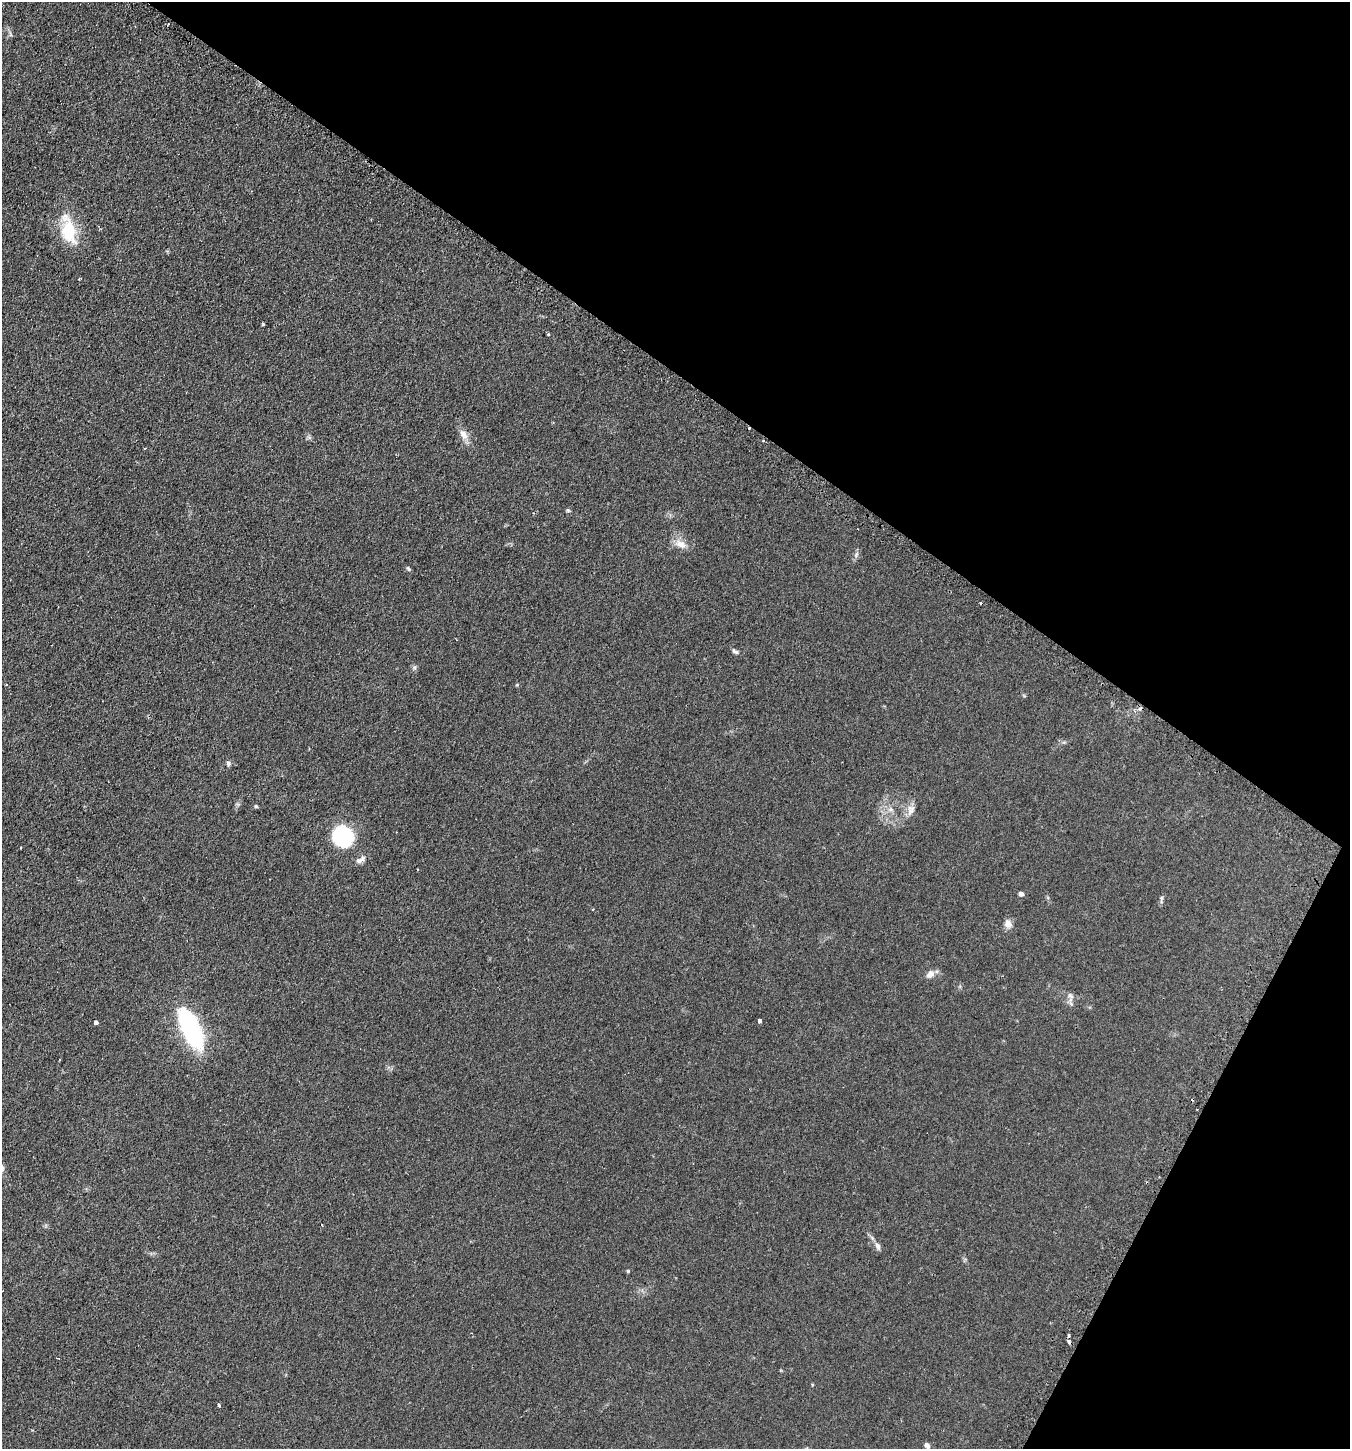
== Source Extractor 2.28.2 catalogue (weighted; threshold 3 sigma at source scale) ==
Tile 8 of 4 x 4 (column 4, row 2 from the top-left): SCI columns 4223-5570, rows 2937-4383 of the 5889 x 5876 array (HDU 1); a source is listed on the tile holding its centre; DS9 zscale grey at full resolution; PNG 1352 x 1451 px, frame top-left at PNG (2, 2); no overlay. Shown black and unused: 31% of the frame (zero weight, under 2 of 3 exposures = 4% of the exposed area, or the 3 px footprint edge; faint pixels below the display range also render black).
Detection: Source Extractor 2.28.2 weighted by HDU 2 'WHT'; one run over the whole footprint, this tile lists its part. Background 0.104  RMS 0.0075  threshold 0.0337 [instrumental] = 3 sigma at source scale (4.5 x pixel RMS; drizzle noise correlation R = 1.50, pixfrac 1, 0.05/0.05 arcsec/px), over >= 5 px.
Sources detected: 40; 4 cosmic-ray / hot-pixel residue — not listed; the other 36 listed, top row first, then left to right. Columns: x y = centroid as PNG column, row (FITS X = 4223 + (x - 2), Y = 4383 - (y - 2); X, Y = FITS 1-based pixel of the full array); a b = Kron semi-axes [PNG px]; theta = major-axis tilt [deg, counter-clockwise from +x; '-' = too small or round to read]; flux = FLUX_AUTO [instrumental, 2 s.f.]
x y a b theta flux
10 34 7 4 -72 1.2
68 230 39 17 -76 28
263 324 3 3 - 0.69
548 334 3 3 - 1.2
464 434 15 9 -63 5.7
763 441 4 3 - 0.63
145 449 3 3 - 1
568 510 6 5 - 1
680 544 19 10 -26 6.8
856 555 7 4 58 1.5
408 569 7 4 -46 1.2
735 651 9 5 -36 1.7
517 685 4 4 - 0.69
228 764 7 5 -78 1.6
256 806 5 4 - 1
891 809 9 6 0 2.9
911 810 16 10 65 5.5
343 836 24 22 -59 44
360 860 15 7 30 3.5
1021 894 5 5 - 3
1161 899 13 3 82 1.5
1008 924 10 9 - 4.7
930 974 12 8 42 4.2
1070 997 14 7 -81 3.5
760 1021 4 3 - 7.2
96 1022 4 4 - 2
191 1029 47 19 -66 75
59 1060 3 2 - 0.61
2 1167 10 7 -70 3.3
322 1225 3 2 - 0.51
878 1246 10 6 -64 2.8
628 1271 4 3 - 0.94
1069 1341 4 3 - 3
57 1358 3 2 - 0.71
219 1405 4 3 - 1.6
927 1445 7 5 -40 2.3
Overlapping masked pixels (flux is a lower limit): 1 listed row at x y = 1069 1341
Isophote crosses this tile's border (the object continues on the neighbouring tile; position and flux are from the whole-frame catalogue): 1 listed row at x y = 2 1167